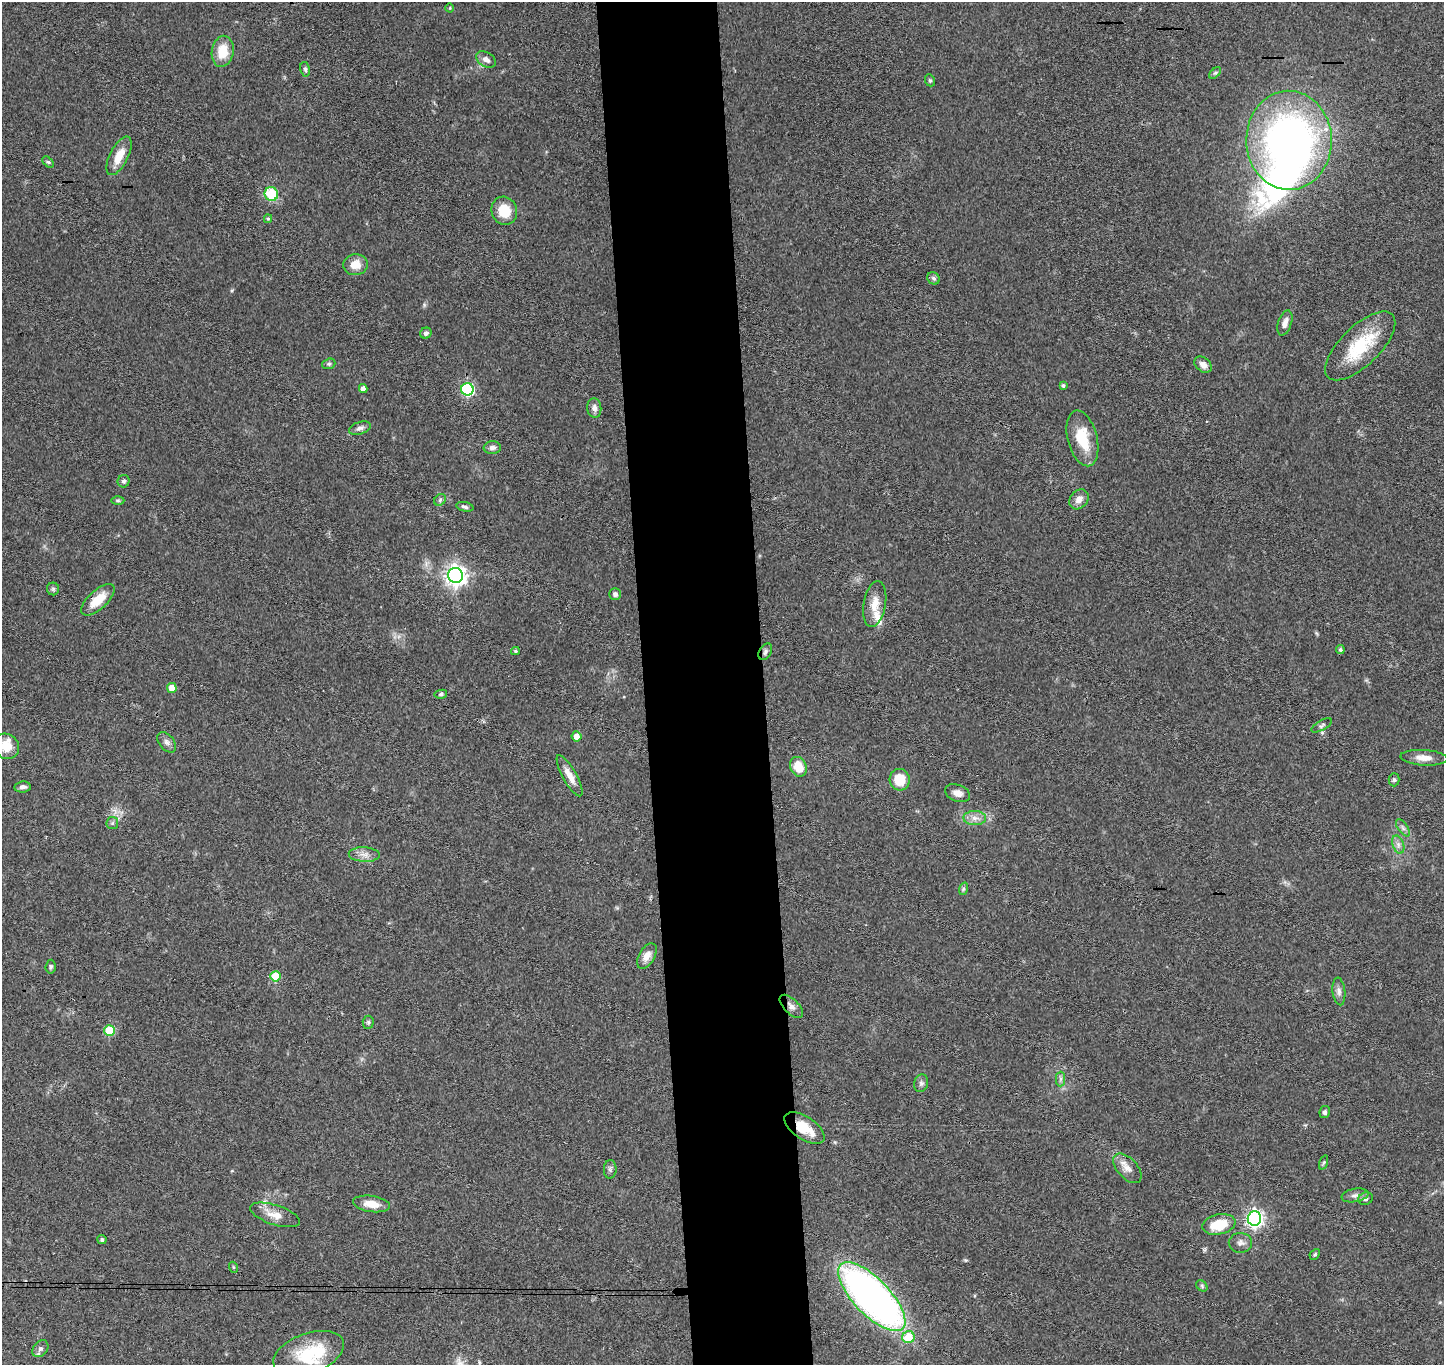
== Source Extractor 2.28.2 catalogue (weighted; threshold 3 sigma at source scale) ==
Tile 5 of 3 x 3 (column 2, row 2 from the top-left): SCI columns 1502-2943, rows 1514-2876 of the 4442 x 4370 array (HDU 1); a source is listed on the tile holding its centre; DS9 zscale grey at full resolution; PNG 1446 x 1367 px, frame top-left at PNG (2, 2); each listed source drawn as its Kron ellipse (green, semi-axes under 4 px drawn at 4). Shown black and unused: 8% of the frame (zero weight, under 3 of 4 exposures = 6% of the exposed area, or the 3 px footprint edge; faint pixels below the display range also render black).
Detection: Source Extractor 2.28.2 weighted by HDU 2 'WHT'; one run over the whole footprint, this tile lists its part. Background 0.0832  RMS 0.0057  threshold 0.0256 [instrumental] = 3 sigma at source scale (4.5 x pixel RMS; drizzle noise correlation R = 1.50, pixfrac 1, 0.05/0.05 arcsec/px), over >= 5 px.
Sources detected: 92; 3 inside a brighter object's white glare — neither listed nor drawn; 2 inside a brighter listed object's ellipse — not listed separately; the other 87 listed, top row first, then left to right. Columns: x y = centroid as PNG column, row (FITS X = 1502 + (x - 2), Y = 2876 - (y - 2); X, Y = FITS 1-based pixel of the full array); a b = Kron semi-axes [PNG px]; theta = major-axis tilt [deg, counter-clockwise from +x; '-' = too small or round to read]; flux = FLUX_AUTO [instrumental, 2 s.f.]
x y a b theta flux
450 8 4 3 - 0.45
223 51 16 11 80 12
486 59 11 7 -30 3.1
305 69 7 5 -79 1.2
1215 73 7 4 44 0.95
930 80 6 5 - 0.86
1289 140 49 43 -88 290
119 156 21 9 63 8.9
48 162 7 4 -43 1
271 194 7 6 - 24
504 211 14 12 -66 13
268 219 4 4 - 0.66
355 265 12 10 5 7.1
933 278 7 5 -42 1.3
1285 323 13 6 71 3.5
426 333 6 5 - 1.8
1360 346 45 19 44 32
329 364 7 5 19 1
1203 365 10 7 -39 3.4
1063 386 4 4 - 1.1
363 388 4 4 - 2.7
467 389 6 6 - 80
594 408 10 7 -83 2.4
360 428 11 6 18 2
1082 438 28 15 -76 18
492 448 8 6 4 2.2
124 481 6 6 - 1.4
1079 499 11 8 50 4.5
118 500 6 4 0 0.81
440 500 6 5 - 1.1
465 507 9 4 -13 1.3
456 575 7 7 - 330
53 589 6 6 - 1.1
615 594 6 5 - 1.5
98 600 21 9 42 12
875 604 23 11 80 8.4
1340 649 4 4 - 1.1
515 651 4 3 - 0.89
765 652 9 6 59 1.6
172 688 5 4 - 8.4
441 694 6 4 10 1
1322 725 11 5 29 1.4
577 736 5 5 - 4.3
167 742 12 7 -50 2.4
6 746 13 12 - 8.2
1424 758 23 8 -4 5.7
798 767 10 8 -64 10
570 776 23 7 -61 6
900 780 11 10 - 13
1394 780 6 5 - 1.1
22 787 8 5 6 2
958 793 13 8 -22 3.8
975 818 11 7 -1 3.5
112 823 6 6 - 1.1
1403 828 10 5 -55 1.8
1398 845 9 5 -71 2.3
364 855 15 7 -3 3.9
963 889 6 4 72 1
647 956 14 8 60 4.7
51 967 7 5 85 0.97
275 976 5 5 - 15
1339 991 14 6 -83 2.6
791 1006 15 7 -45 2.9
368 1022 6 5 - 1
109 1030 5 5 - 26
1061 1079 7 4 89 1.4
921 1083 9 7 74 1.8
1325 1112 6 5 - 1.5
804 1128 23 11 -33 13
1324 1162 7 3 71 0.76
1127 1168 18 10 -47 4.9
610 1169 9 6 87 1.6
1355 1195 13 6 11 2.6
1366 1199 7 6 - 1.7
371 1204 18 8 -9 7.4
275 1215 26 10 -18 7.5
1254 1218 7 7 - 200
1219 1224 17 10 13 16
102 1240 4 4 - 1.2
1240 1243 11 10 - 2.8
1315 1254 6 4 47 0.87
233 1267 5 3 - 0.54
1202 1286 6 5 - 0.98
872 1297 45 18 -46 280
908 1337 6 6 - 16
40 1349 9 7 52 2
309 1353 37 20 19 26
Overlapping masked pixels (flux is a lower limit): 3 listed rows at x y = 98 600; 791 1006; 804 1128
Isophote crosses this tile's border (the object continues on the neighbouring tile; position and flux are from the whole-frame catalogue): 1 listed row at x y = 6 746